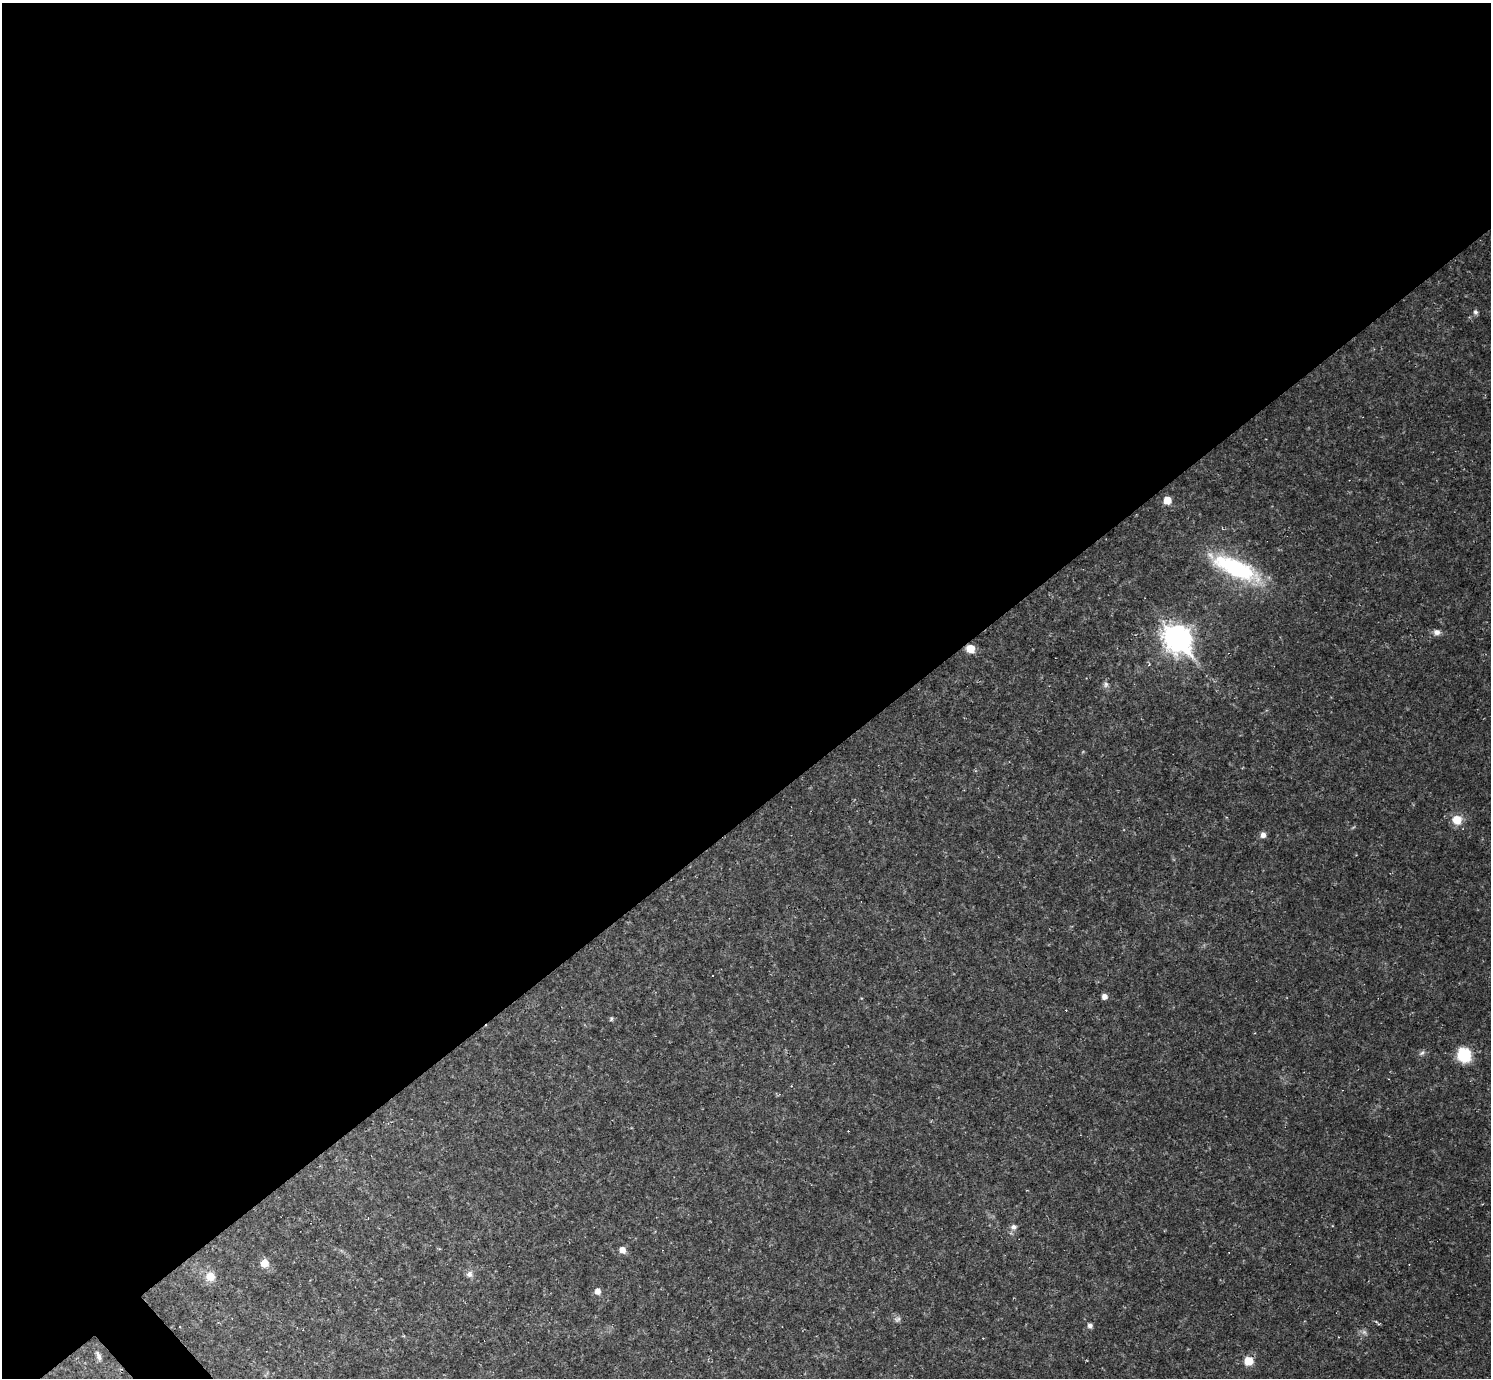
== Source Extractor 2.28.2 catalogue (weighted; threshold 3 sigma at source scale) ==
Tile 2 of 4 x 4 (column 2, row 1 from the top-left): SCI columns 1490-2978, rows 4423-5798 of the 5956 x 5953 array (HDU 1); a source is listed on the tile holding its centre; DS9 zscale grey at full resolution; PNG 1493 x 1380 px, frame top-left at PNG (2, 3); no overlay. Shown black and unused: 59% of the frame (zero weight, under 2 of 3 exposures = <1% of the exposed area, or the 3 px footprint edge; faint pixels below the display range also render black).
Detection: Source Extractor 2.28.2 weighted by HDU 2 'WHT'; one run over the whole footprint, this tile lists its part. Background 0.0519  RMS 0.0075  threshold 0.0336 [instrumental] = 3 sigma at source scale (4.5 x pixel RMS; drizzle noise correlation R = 1.50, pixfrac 1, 0.05/0.05 arcsec/px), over >= 5 px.
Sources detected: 30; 1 too faint to see at this stretch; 5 cosmic-ray / hot-pixel residue — not listed; the other 24 listed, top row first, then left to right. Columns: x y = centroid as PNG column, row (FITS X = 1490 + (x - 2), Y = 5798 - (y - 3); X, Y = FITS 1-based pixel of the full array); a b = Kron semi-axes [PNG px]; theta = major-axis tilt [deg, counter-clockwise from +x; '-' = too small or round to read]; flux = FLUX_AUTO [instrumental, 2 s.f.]
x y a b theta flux
1475 312 7 6 - 1.8
1167 500 5 5 - 13
1236 568 55 18 -24 81
1437 632 8 7 - 3.4
1178 638 12 9 -48 690
970 648 7 7 - 11
1106 684 8 6 77 2.3
1457 820 9 8 - 13
1263 835 7 7 - 3.3
712 976 2 2 - 0.55
1104 996 6 6 - 3.6
611 1018 5 5 - 1.2
1422 1053 9 5 27 2.1
1464 1055 11 10 - 42
1013 1227 7 6 - 2.9
622 1250 6 6 - 6.1
264 1263 7 7 - 9.1
469 1274 9 8 - 3.4
210 1276 10 9 - 9.7
597 1291 7 7 - 3.9
1090 1326 6 5 - 2.3
1364 1332 8 5 -45 1.9
98 1356 14 5 -71 2.8
1248 1361 8 8 - 13
Overlapping masked pixels (flux is a lower limit): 1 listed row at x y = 970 648